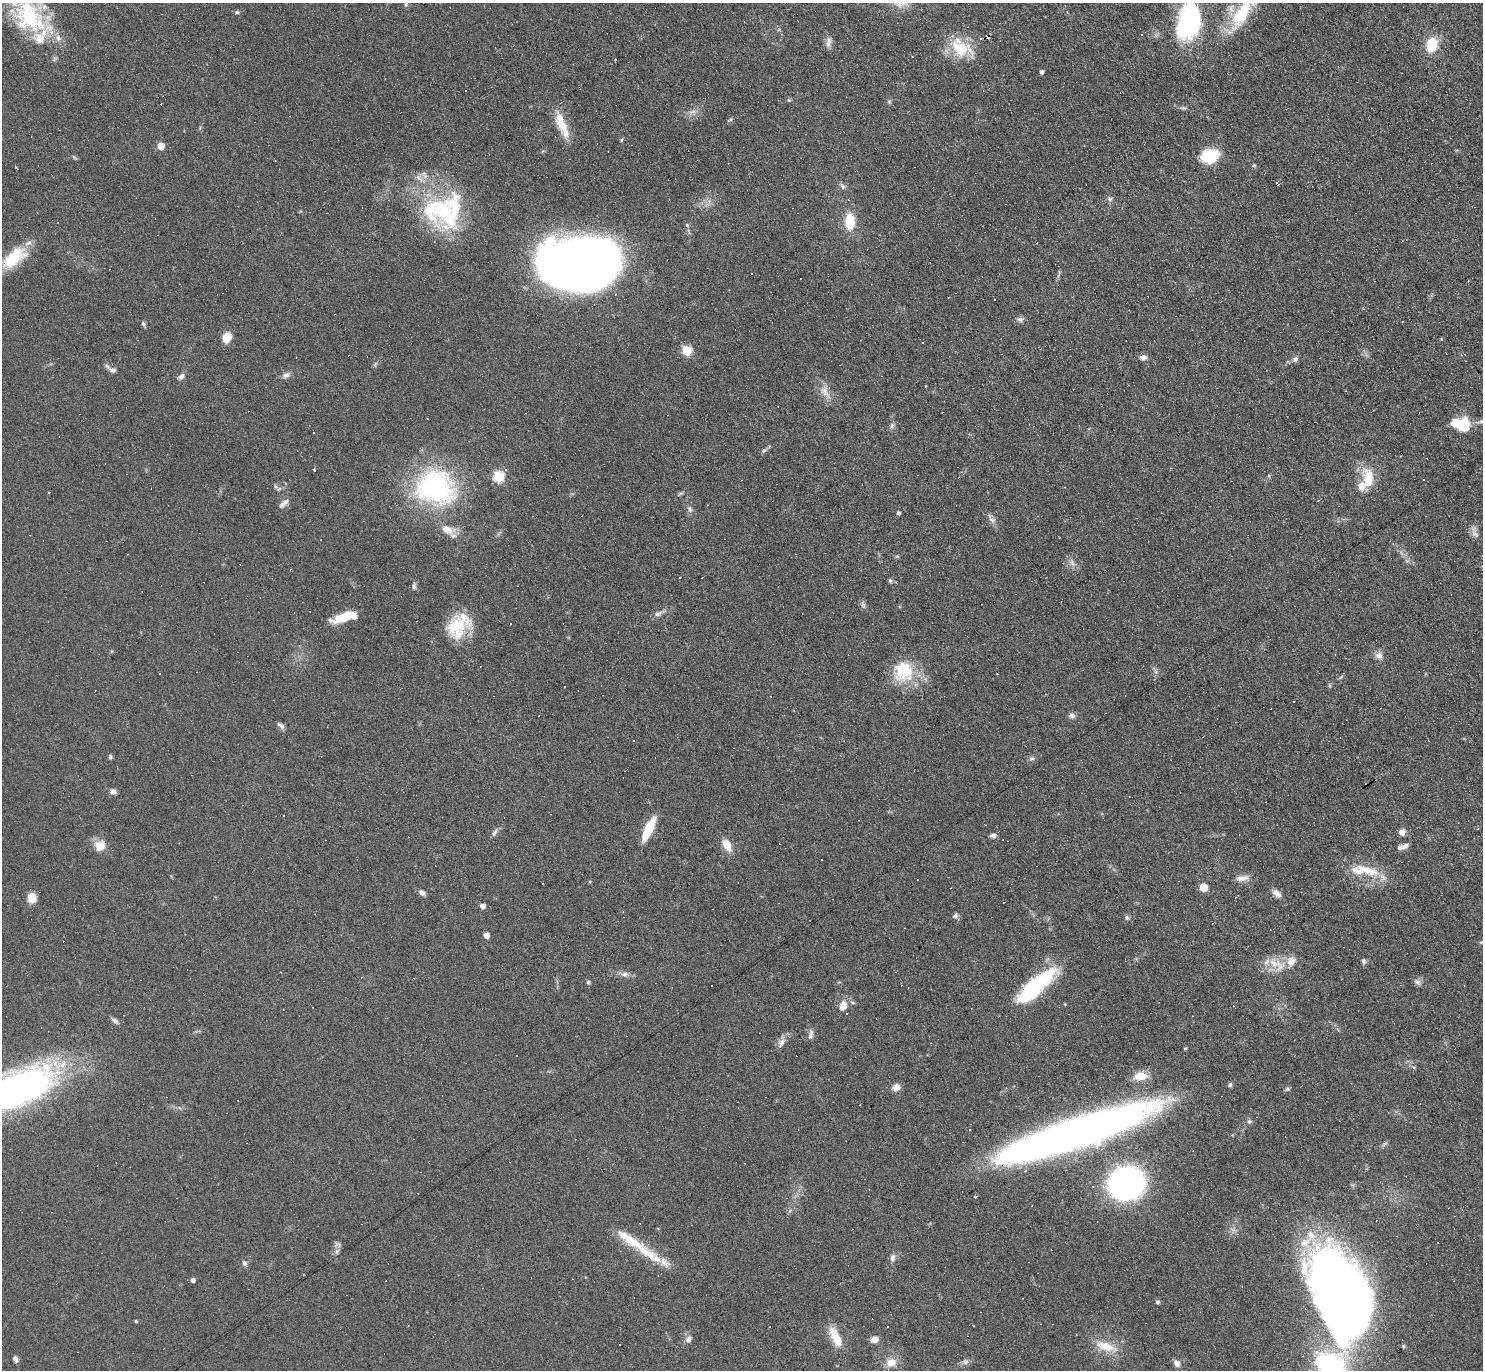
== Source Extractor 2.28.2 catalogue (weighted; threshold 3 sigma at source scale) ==
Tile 10 of 4 x 4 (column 2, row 3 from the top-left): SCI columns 1482-2962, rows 1520-2887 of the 5923 x 5919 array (HDU 1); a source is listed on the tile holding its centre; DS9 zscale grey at full resolution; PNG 1485 x 1372 px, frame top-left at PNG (2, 3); no overlay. Shown black and unused: <1% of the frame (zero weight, under 3 of 6 exposures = <1% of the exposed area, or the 3 px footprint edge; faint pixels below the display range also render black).
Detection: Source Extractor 2.28.2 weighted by HDU 2 'WHT'; one run over the whole footprint, this tile lists its part. Background 0.0809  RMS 0.0058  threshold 0.0238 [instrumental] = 3 sigma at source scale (4.09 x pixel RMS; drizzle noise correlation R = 1.36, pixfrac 0.8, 0.05/0.05 arcsec/px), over >= 5 px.
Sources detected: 211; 1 too faint to see at this stretch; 1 inside a brighter object's white glare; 59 cosmic-ray / hot-pixel residue — not listed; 12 inside a brighter listed object's ellipse — not listed separately; the other 138 listed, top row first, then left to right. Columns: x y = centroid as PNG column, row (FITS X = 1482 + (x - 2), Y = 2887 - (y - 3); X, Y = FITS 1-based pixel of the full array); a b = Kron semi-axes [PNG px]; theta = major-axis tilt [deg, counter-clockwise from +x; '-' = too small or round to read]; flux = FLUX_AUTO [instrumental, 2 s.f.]
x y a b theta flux
406 4 6 5 - 0.89
237 12 6 5 - 0.92
1242 13 52 17 57 28
29 17 48 35 -51 49
1188 22 42 26 74 69
987 37 4 3 - 18
828 42 15 6 81 2.8
1432 45 14 10 76 17
960 48 35 20 -24 20
1042 72 4 4 - 1.3
465 90 3 3 - 1.6
789 100 5 5 - 0.7
889 102 6 5 - 0.9
1183 108 12 3 1 1
692 112 13 8 11 3.5
560 120 22 13 -76 9.6
730 120 10 4 30 1
621 140 5 4 - 0.69
161 146 5 5 - 9.8
1210 156 19 13 19 21
74 157 7 3 -53 0.67
1254 165 6 3 19 0.6
1277 184 6 3 -57 2.8
842 187 8 6 -48 1.6
1110 199 6 6 - 1.2
444 211 54 47 18 71
850 221 14 9 -89 17
687 225 6 5 - 0.88
14 258 36 17 40 22
578 264 64 43 2 500
1020 319 9 7 -7 1.8
143 324 7 5 -62 1
227 337 9 7 66 9.7
1441 339 4 4 - 0.45
922 342 3 3 - 4.7
687 350 5 5 - 31
1143 357 9 7 0 2.5
1295 359 8 7 - 1.9
113 370 10 7 -20 2.5
286 375 11 7 30 2.2
181 377 9 6 42 2.1
926 386 3 2 - 0.33
825 392 21 10 -61 6.1
427 419 3 2 - 0.37
1462 425 19 13 -11 21
892 426 9 7 59 1.7
313 432 3 3 - 1.3
764 450 7 6 - 1.2
314 470 3 3 - 9.3
499 476 6 6 - 42
1368 478 28 15 -83 14
435 487 50 41 -13 89
279 489 7 5 22 1.2
282 505 11 7 50 2.3
690 509 10 6 -71 1.9
898 513 4 4 - 1.5
992 519 13 6 -36 2.4
447 530 21 11 -18 7.1
1474 532 19 7 -75 2.8
897 556 6 3 19 0.67
1072 563 13 6 -51 2.6
680 577 2 2 - 0.47
890 581 5 4 - 1.1
414 586 9 6 -89 1.5
863 604 10 4 -64 1.4
658 614 13 6 30 2.4
345 617 25 8 16 16
510 624 3 2 - 0.95
459 625 34 23 51 23
1379 656 10 9 - 3.1
903 671 29 27 60 23
1155 671 7 4 -71 1.2
997 674 3 2 - 0.35
565 687 3 3 - 4.9
1072 716 8 7 - 1.9
280 725 11 5 -44 1.8
634 741 3 3 - 1.4
110 757 6 5 - 1
1031 758 7 6 - 1.4
113 792 7 6 - 2.3
649 829 27 8 64 16
494 832 11 6 61 1.7
1402 832 7 7 - 3.1
993 835 7 5 2 1.9
726 845 12 7 -60 9.1
100 846 14 12 50 6.7
1402 847 13 6 15 3.1
822 860 3 2 - 0.63
1365 870 46 13 -8 17
1242 878 18 7 9 4.1
542 883 3 3 - 1.6
1203 887 5 5 - 17
422 893 8 6 -37 2.3
1277 893 12 7 -38 3.1
32 898 10 9 - 7.1
482 906 4 4 - 3.5
955 915 8 6 42 1.6
1127 918 7 6 - 1.2
486 935 6 5 - 2.2
1363 961 7 5 -79 1.3
1274 963 29 11 -12 11
625 974 13 6 -5 2.6
588 982 6 5 - 0.85
1038 982 60 15 40 43
1417 982 10 7 -30 1.9
843 1006 11 8 69 5.6
114 1020 12 5 -39 1.8
811 1034 13 6 78 2.1
782 1042 13 7 66 3
1185 1048 4 4 - 0.59
1414 1067 5 5 - 0.84
1140 1076 18 10 9 7.7
1230 1085 6 5 - 1.1
896 1087 9 8 - 3.7
18 1089 74 29 22 240
1287 1089 6 5 - 1
1249 1121 7 6 - 1.2
1076 1133 154 26 19 390
1126 1184 21 19 15 240
976 1197 3 3 - 6.2
338 1244 10 6 -16 1.4
337 1251 8 6 22 1.6
648 1254 49 12 -33 19
892 1258 10 7 78 2.2
244 1263 8 6 -62 1.5
193 1280 4 4 - 1.9
1339 1293 88 49 -69 490
1157 1302 4 4 - 1.2
136 1321 4 3 - 0.71
973 1325 3 2 - 0.36
836 1337 24 9 -65 12
688 1339 9 7 66 2.5
874 1339 9 7 11 3.6
1106 1346 33 12 -18 12
16 1359 7 5 -68 1.9
891 1363 13 11 19 6.4
1177 1363 10 7 -58 2.7
1331 1365 24 17 -29 96
Overlapping masked pixels (flux is a lower limit): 2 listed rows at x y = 987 37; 1076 1133
Isophote crosses this tile's border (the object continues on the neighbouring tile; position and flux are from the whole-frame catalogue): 6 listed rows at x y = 1242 13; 29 17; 1188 22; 18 1089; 1339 1293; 1331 1365